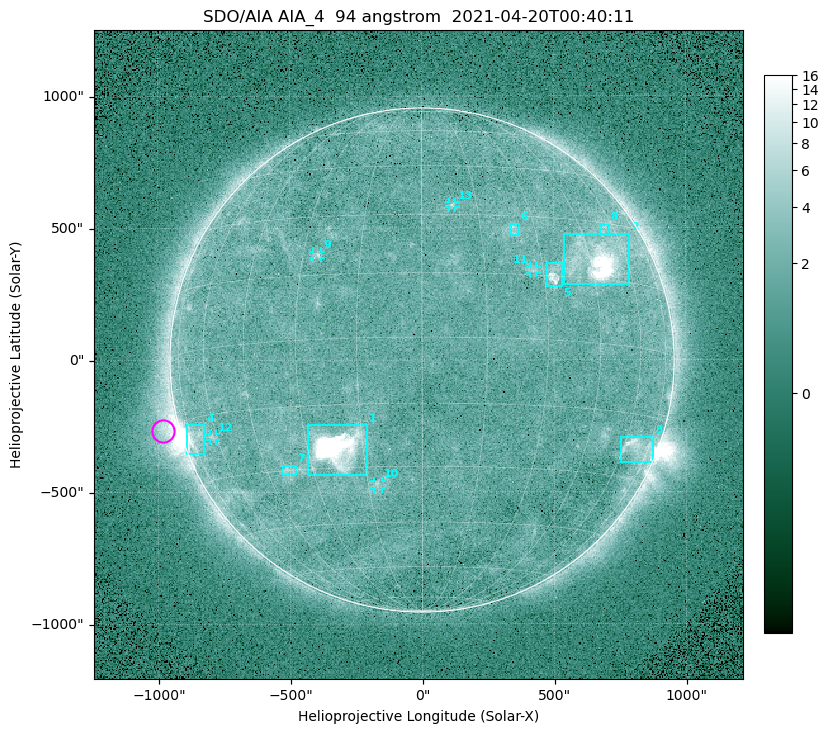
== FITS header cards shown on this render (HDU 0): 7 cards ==
TELESCOP= 'SDO/AIA '
INSTRUME= 'AIA_4   '
WAVELNTH=                   94
WAVEUNIT= 'angstrom'
DATE-OBS= '2021-04-20T00:40:11.12'
CTYPE1  = 'HPLN-TAN'
CTYPE2  = 'HPLT-TAN'

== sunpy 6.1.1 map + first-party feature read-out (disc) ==
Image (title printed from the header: SDO/AIA AIA_4  94 angstrom  2021-04-20T00:40:11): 512 x 512 px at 4.8 arcsec/px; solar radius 955 arcsec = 199 px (full disc in frame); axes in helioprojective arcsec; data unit not stated in the header (colour bar unlabelled)
Orientation: roll -0.138 deg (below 1 deg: not rotated)
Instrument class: DISC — disc imager (sunpy class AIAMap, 94 A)
Bright regions (active regions / flare kernels): reference = the median radial profile (limb darkening/brightening removed); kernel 5 px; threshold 5 sigma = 2.35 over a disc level ~1.71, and >= 1.15x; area >= 9 px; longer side >= 5 px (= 24 arcsec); searched inside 0.97 R_sun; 13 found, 13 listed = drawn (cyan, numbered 1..; 5 of them under ~33 arcsec drawn as corner ticks so the feature stays visible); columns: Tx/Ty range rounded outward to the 10 arcsec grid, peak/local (2 s.f.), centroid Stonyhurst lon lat
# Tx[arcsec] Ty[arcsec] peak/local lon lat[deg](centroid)
1 -430..-210 -440..-240 312 -22 -25
2 540..790 280..480 28 +48 +20
3 750..880 -390..-290 4.6 +67 -22
4 -900..-820 -360..-240 7.4 -72 -19
5 470..530 280..370 5.8 +33 +15
6 330..370 470..520 2.9 +24 +26
7 -530..-480 -440..-400 3 -38 -30
8 670..710 470..520 2.6 +55 +28
9 -410..-380 390..410 3.1 -26 +20
10 -180..-150 -490..-450 3.1 -12 -34
11 410..440 330..360 2.8 +27 +16
12 -810..-780 -300..-280 2.7 -62 -20
13 100..130 580..600 2.9 +8 +33
Off-limb structures (1.02-1.3 R_sun): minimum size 50 px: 7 found; the strongest spans PA ~90..115 deg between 1.02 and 1.21 R_sun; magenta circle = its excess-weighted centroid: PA ~105 deg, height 1.06 R_sun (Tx ~-980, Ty ~-270 arcsec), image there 4.7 x the reference